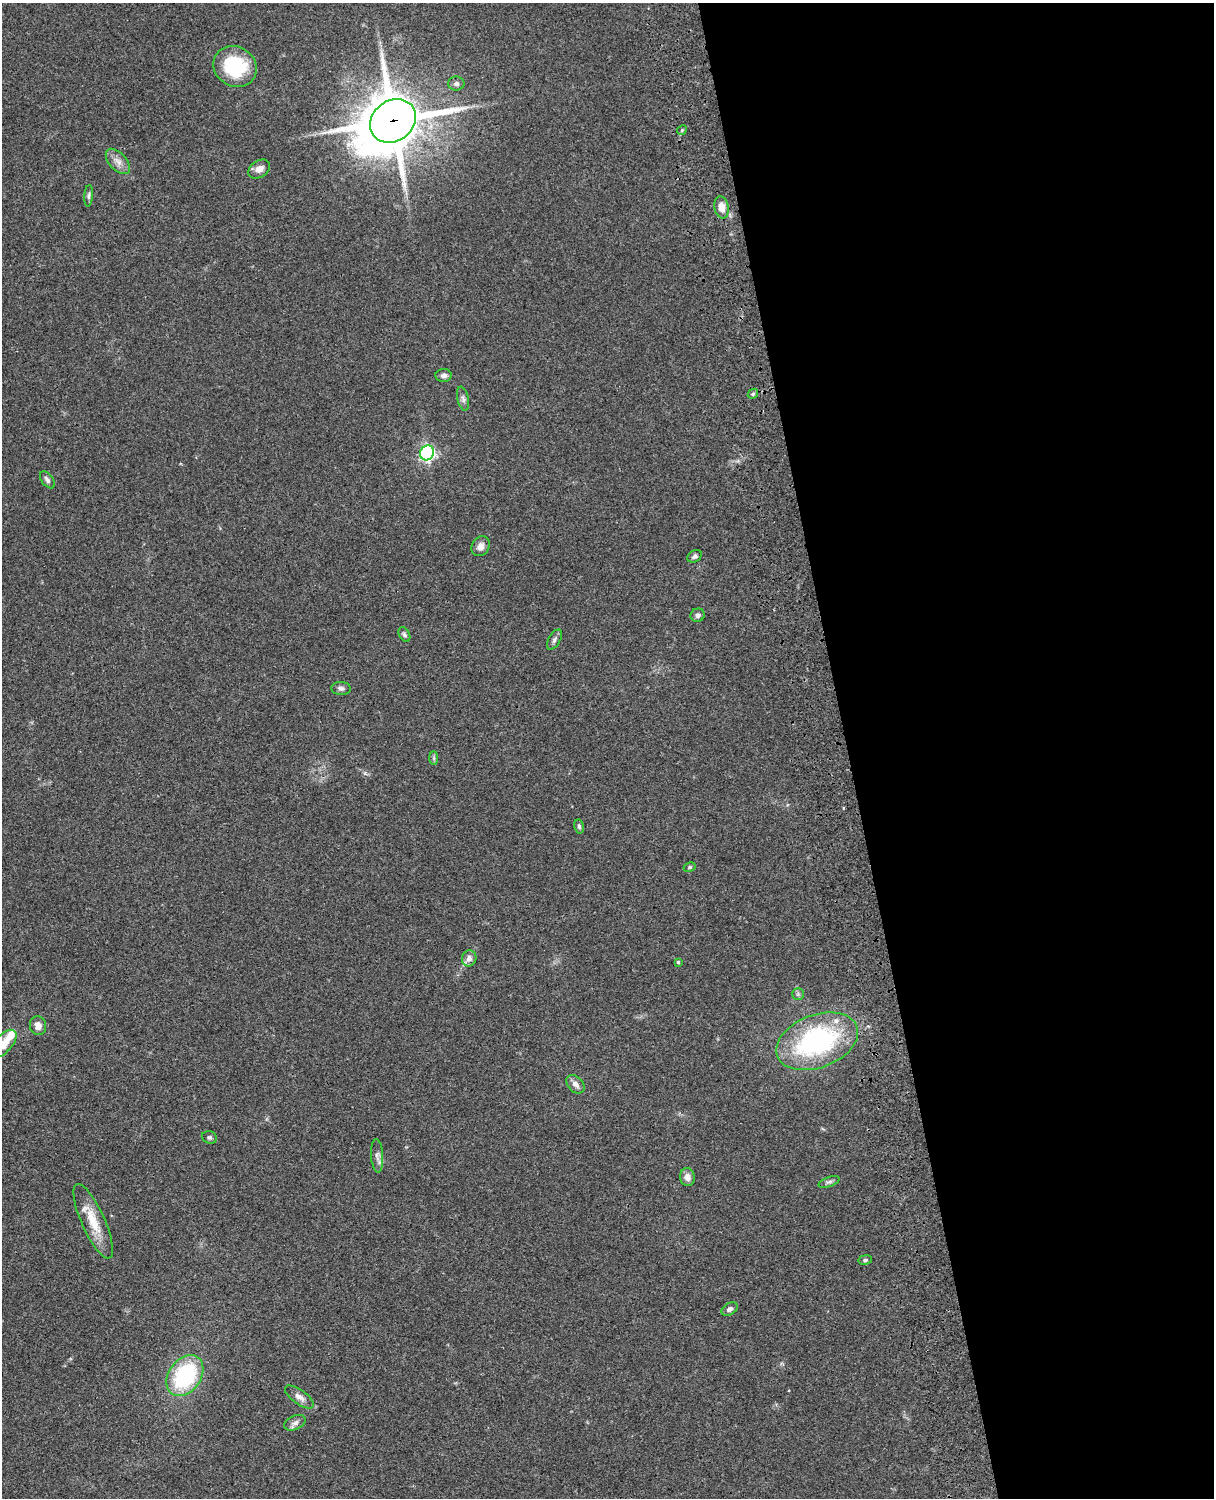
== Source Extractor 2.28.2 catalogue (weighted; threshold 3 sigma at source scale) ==
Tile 8 of 4 x 3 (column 4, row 2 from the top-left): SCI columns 3757-4968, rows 1773-3268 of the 5088 x 4927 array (HDU 1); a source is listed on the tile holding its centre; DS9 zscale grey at full resolution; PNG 1216 x 1500 px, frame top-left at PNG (2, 3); each listed source drawn as its Kron ellipse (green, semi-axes under 4 px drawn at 4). Shown black and unused: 30% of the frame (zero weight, under 3 of 4 exposures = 6% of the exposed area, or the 3 px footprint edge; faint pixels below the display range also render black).
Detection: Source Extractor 2.28.2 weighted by HDU 2 'WHT'; one run over the whole footprint, this tile lists its part. Background 0.096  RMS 0.0063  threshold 0.0284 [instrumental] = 3 sigma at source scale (4.5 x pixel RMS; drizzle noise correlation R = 1.50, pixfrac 1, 0.05/0.05 arcsec/px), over >= 5 px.
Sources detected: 41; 2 inside a brighter listed object's ellipse — not listed separately; the other 39 listed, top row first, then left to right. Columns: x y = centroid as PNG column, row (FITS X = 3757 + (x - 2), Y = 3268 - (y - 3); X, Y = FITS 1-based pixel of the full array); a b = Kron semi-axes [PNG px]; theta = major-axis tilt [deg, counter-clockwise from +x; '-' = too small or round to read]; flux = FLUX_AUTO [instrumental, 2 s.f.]
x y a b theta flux
235 66 22 19 -30 40
456 84 8 7 - 2.2
393 121 24 20 36 3300
682 130 5 4 - 0.73
118 161 15 8 -47 4.7
259 169 12 8 34 4
89 196 11 4 85 1.4
722 207 11 7 -78 6.5
444 375 8 6 3 2.3
753 394 5 4 - 0.98
463 399 12 5 -77 2.3
427 453 8 6 62 170
47 480 10 5 -53 2.2
480 546 10 8 56 3.5
695 556 7 5 34 1.7
698 615 7 6 - 1.9
404 634 8 5 -61 1.4
554 640 11 5 60 1.9
341 688 10 6 -3 2.1
434 758 7 4 -90 1.1
579 826 7 4 -79 1.2
690 867 6 4 27 0.91
469 958 8 7 - 3.5
678 962 3 3 - 0.8
798 994 5 5 - 1.2
38 1026 9 8 - 4.4
817 1041 42 26 21 110
4 1043 16 8 48 9.7
575 1084 11 7 -46 3.6
209 1137 7 6 - 1.4
377 1156 17 6 -86 3
687 1177 9 7 -79 3.6
829 1182 11 4 20 1.7
93 1221 40 11 -66 16
865 1260 7 5 9 1.2
730 1309 9 5 32 2.1
185 1376 22 16 54 62
299 1397 17 7 -36 4.2
295 1423 11 7 24 2.8
Overlapping masked pixels (flux is a lower limit): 1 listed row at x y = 393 121
Isophote crosses this tile's border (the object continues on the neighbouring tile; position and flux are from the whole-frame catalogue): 1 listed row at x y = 4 1043